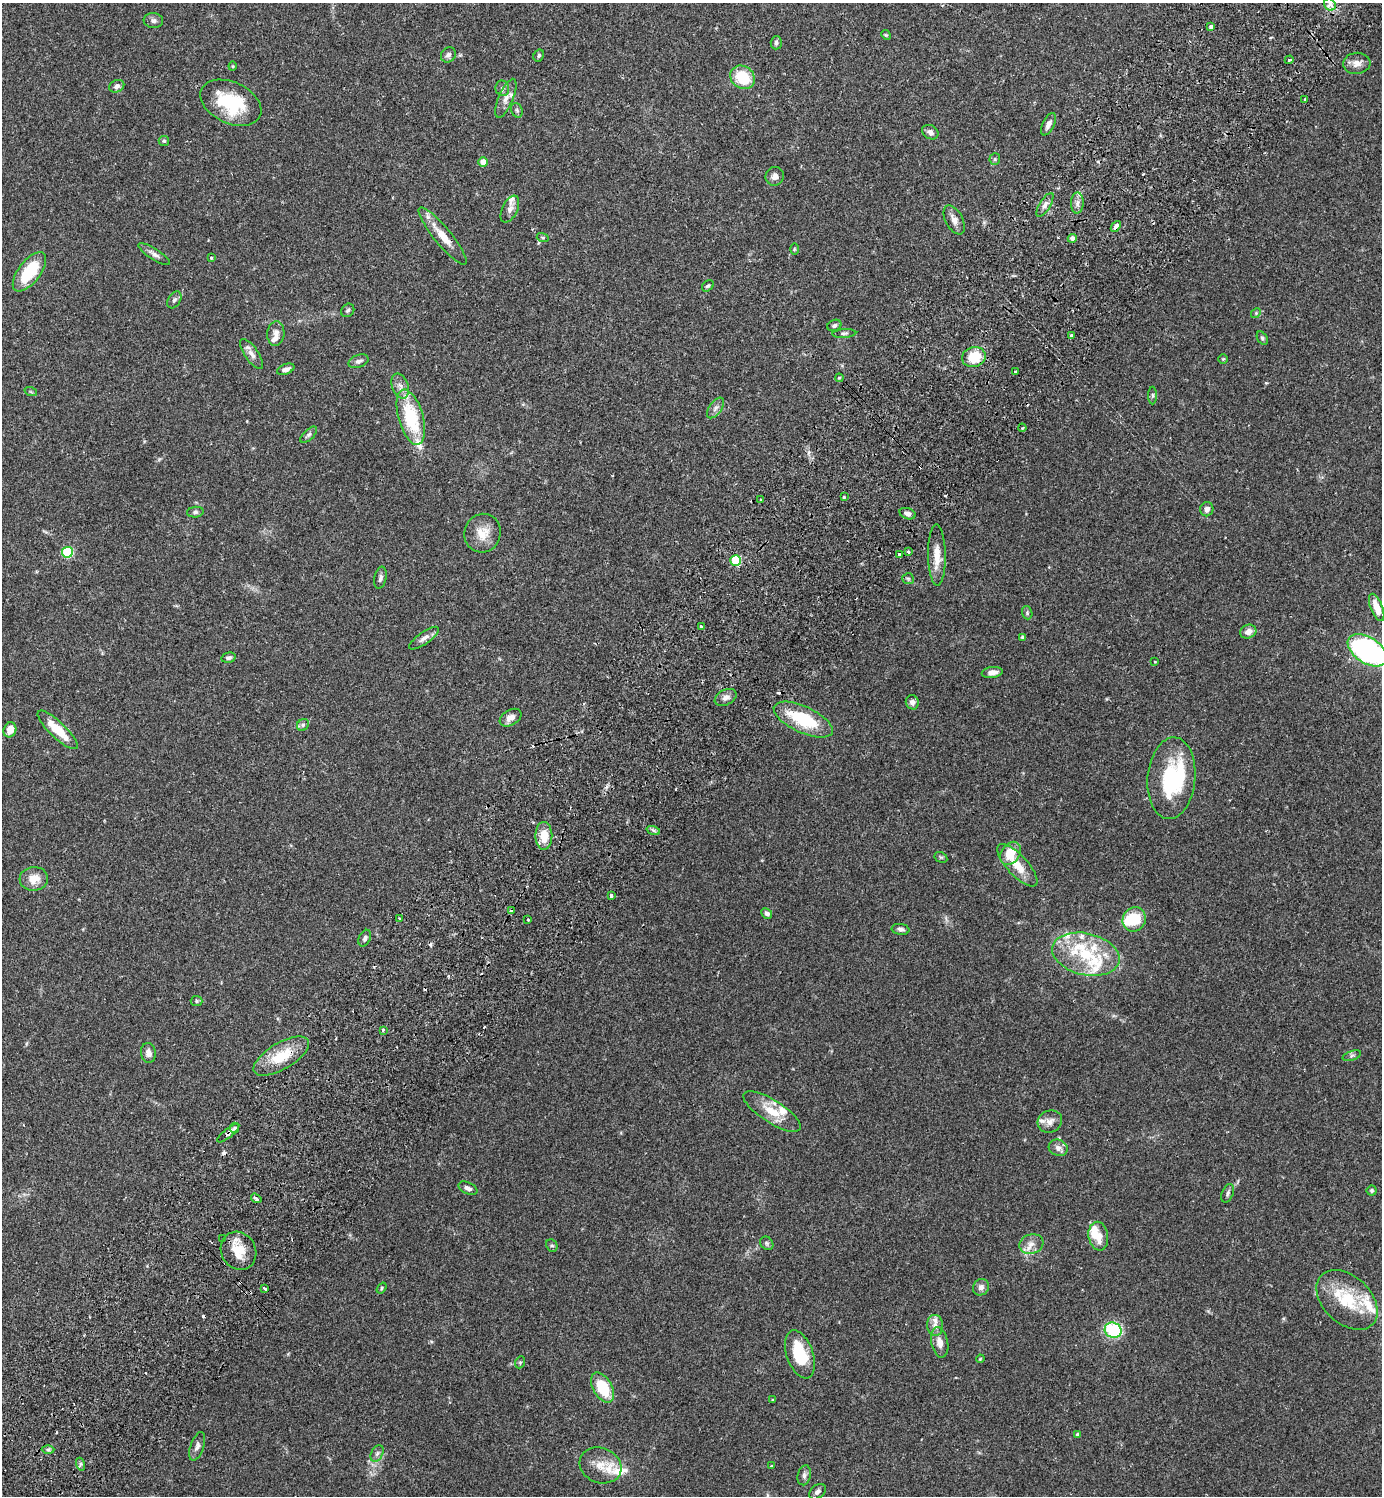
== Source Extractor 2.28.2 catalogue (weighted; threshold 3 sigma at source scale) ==
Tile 10 of 4 x 4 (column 2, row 3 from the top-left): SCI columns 1725-3104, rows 1537-3030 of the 6070 x 6063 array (HDU 1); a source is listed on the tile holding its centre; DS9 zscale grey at full resolution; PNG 1384 x 1498 px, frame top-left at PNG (2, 3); each listed source drawn as its Kron ellipse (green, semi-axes under 4 px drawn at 4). Shown black and unused: <1% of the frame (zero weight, under 2 of 3 exposures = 3% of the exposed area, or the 3 px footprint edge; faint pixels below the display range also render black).
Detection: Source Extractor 2.28.2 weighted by HDU 2 'WHT'; one run over the whole footprint, this tile lists its part. Background 0.0961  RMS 0.0058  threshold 0.026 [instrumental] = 3 sigma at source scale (4.5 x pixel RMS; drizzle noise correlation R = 1.50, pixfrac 1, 0.05/0.05 arcsec/px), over >= 5 px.
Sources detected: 178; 3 inside a brighter object's white glare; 10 cosmic-ray / hot-pixel residue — neither listed nor drawn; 20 inside a brighter listed object's ellipse — not listed separately; the other 145 listed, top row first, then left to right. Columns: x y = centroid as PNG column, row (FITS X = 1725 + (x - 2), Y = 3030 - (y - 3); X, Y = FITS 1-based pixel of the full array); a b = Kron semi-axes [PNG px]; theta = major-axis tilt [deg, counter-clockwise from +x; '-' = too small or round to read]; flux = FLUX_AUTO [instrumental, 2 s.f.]
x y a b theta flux
1330 4 6 5 - 4.6
153 21 10 7 -4 1.9
1211 27 4 3 - 2.6
886 35 5 4 - 0.62
776 43 7 5 87 1.3
448 55 8 7 - 1.8
539 55 6 5 - 1
1289 60 5 3 - 0.86
1357 63 14 10 6 4.1
233 66 4 4 - 0.57
742 77 13 11 -39 18
117 86 8 6 24 1.9
502 88 8 7 - 1.6
506 98 21 7 67 4.2
1305 99 3 3 - 1.1
231 103 32 20 -25 32
517 110 7 5 -69 1.2
1048 124 12 5 64 2.9
930 132 9 6 -30 2.1
164 141 5 5 - 0.75
995 159 6 5 - 0.94
483 162 5 4 - 5.9
775 176 9 9 - 3.1
1077 203 10 6 89 2.5
1045 205 13 5 58 2.5
510 209 14 7 64 3
954 220 16 8 -62 3.8
1116 226 6 3 49 5.8
443 236 36 8 -51 11
543 238 6 4 -17 0.76
1072 238 4 4 - 2
794 249 6 4 90 0.62
154 254 18 5 -32 2.5
211 258 4 3 - 0.56
29 272 23 11 52 21
708 286 6 5 - 1
174 300 9 6 57 1.5
348 310 7 6 - 1.2
1256 313 5 4 - 0.74
834 325 7 5 23 1.2
276 333 12 8 84 3.2
844 333 12 4 3 1.2
1071 336 3 3 - 1.2
1262 338 7 4 -60 1
252 354 17 7 -55 3.4
974 357 12 10 16 15
1223 359 4 4 - 0.58
359 361 10 6 18 2
286 369 9 5 22 2.4
1015 372 3 2 - 0.8
839 378 4 4 - 0.55
400 386 13 8 -70 3.6
31 392 6 4 -19 0.74
1153 396 9 4 89 0.99
716 408 12 6 53 2.1
411 417 28 12 -74 34
1022 428 4 3 - 0.62
309 435 10 5 44 1.4
844 497 3 3 - 1.1
761 499 4 3 - 0.69
1207 509 7 6 - 2.5
195 512 8 5 7 1.3
908 514 8 5 -19 2.2
483 533 19 18 - 9.6
67 552 5 5 - 44
909 552 4 3 - 1.2
899 555 4 3 - 1.4
937 555 30 9 -89 8.7
736 560 5 5 - 26
380 578 11 6 77 1.7
908 579 6 5 - 0.92
1377 607 14 6 -69 7.6
1027 613 7 5 -72 0.89
701 627 3 3 - 1
1248 632 8 6 23 3.5
1023 637 4 3 - 1.3
424 638 17 6 35 3.1
1367 650 22 13 -32 140
228 658 7 5 13 1.6
1155 662 3 2 - 0.4
992 672 10 5 8 3.3
726 697 11 7 26 2.8
912 702 7 6 - 2.3
511 718 12 7 31 4
803 720 32 13 -25 30
303 725 6 5 - 1.2
10 730 8 6 68 5.8
58 730 26 8 -44 15
1171 778 41 24 85 48
653 830 7 4 -19 1.1
544 836 14 8 -89 9.8
1010 853 12 9 54 12
941 857 7 5 -29 0.78
1017 865 27 10 -47 11
34 879 14 11 4 7.5
611 896 3 3 - 2.5
511 911 4 3 - 2.6
767 913 6 4 -46 1.8
399 918 3 3 - 0.81
1134 919 12 11 - 16
528 920 3 3 - 0.73
900 929 9 5 -8 1.7
365 938 9 5 63 1.6
1086 954 34 21 -13 29
197 1001 6 5 - 0.92
383 1030 3 3 - 0.99
148 1053 10 7 -83 3.1
281 1056 31 13 30 17
1352 1056 9 4 19 1.1
772 1112 33 11 -33 12
1050 1121 12 11 - 3.8
235 1128 5 4 - 2.1
228 1133 14 4 39 2
1058 1148 10 8 -23 2.8
468 1188 10 5 -25 2.3
1372 1191 5 5 - 1
1228 1193 10 5 65 1.5
256 1198 6 3 -36 1.8
1098 1236 14 10 -81 7.7
223 1239 3 2 - 0.74
767 1243 7 6 - 1.1
1031 1244 12 9 17 4.2
552 1245 6 5 - 1
239 1251 19 17 -60 12
981 1287 8 7 - 2.7
382 1288 6 4 54 0.8
265 1289 3 3 - 4.3
1347 1300 35 23 -43 27
935 1325 10 8 -86 3.1
1113 1330 8 7 - 37
940 1342 15 8 -78 5.1
800 1354 25 13 -71 24
980 1359 4 3 - 0.52
520 1362 6 4 69 0.75
602 1387 16 9 -60 20
773 1400 3 3 - 0.63
1078 1435 4 4 - 1.3
197 1446 15 6 71 2.6
48 1450 6 4 1 0.91
377 1453 9 5 63 1.6
80 1464 6 4 -73 1.1
600 1465 21 17 -22 9.7
771 1466 3 3 - 0.38
804 1475 10 6 77 1.9
817 1492 9 6 39 2.3
Overlapping masked pixels (flux is a lower limit): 4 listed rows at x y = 1116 226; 974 357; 511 911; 228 1133
Isophote crosses this tile's border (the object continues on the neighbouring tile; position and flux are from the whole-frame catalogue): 2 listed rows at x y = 1330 4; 1367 650